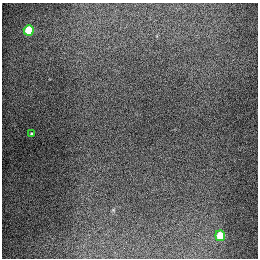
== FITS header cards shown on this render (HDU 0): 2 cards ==
NAXIS1  =                  256
NAXIS2  =                  256

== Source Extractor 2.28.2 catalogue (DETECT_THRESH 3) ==
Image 256 x 256 px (HDU 0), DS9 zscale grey, 1 PNG px = 1 image px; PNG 260 x 260 px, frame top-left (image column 1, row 256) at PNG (2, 3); each listed source drawn as its Kron ellipse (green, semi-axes under 4 px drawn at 4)
Background 1300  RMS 27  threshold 82.1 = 3 sigma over >= 5 px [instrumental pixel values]
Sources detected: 3; all 3 listed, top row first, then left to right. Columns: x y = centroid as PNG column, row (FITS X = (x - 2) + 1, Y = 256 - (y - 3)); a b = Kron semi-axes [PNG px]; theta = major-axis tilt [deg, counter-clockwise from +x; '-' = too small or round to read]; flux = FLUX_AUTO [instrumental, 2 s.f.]
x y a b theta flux
29 30 5 5 - 92000
31 134 3 2 - 2100
220 236 5 5 - 67000